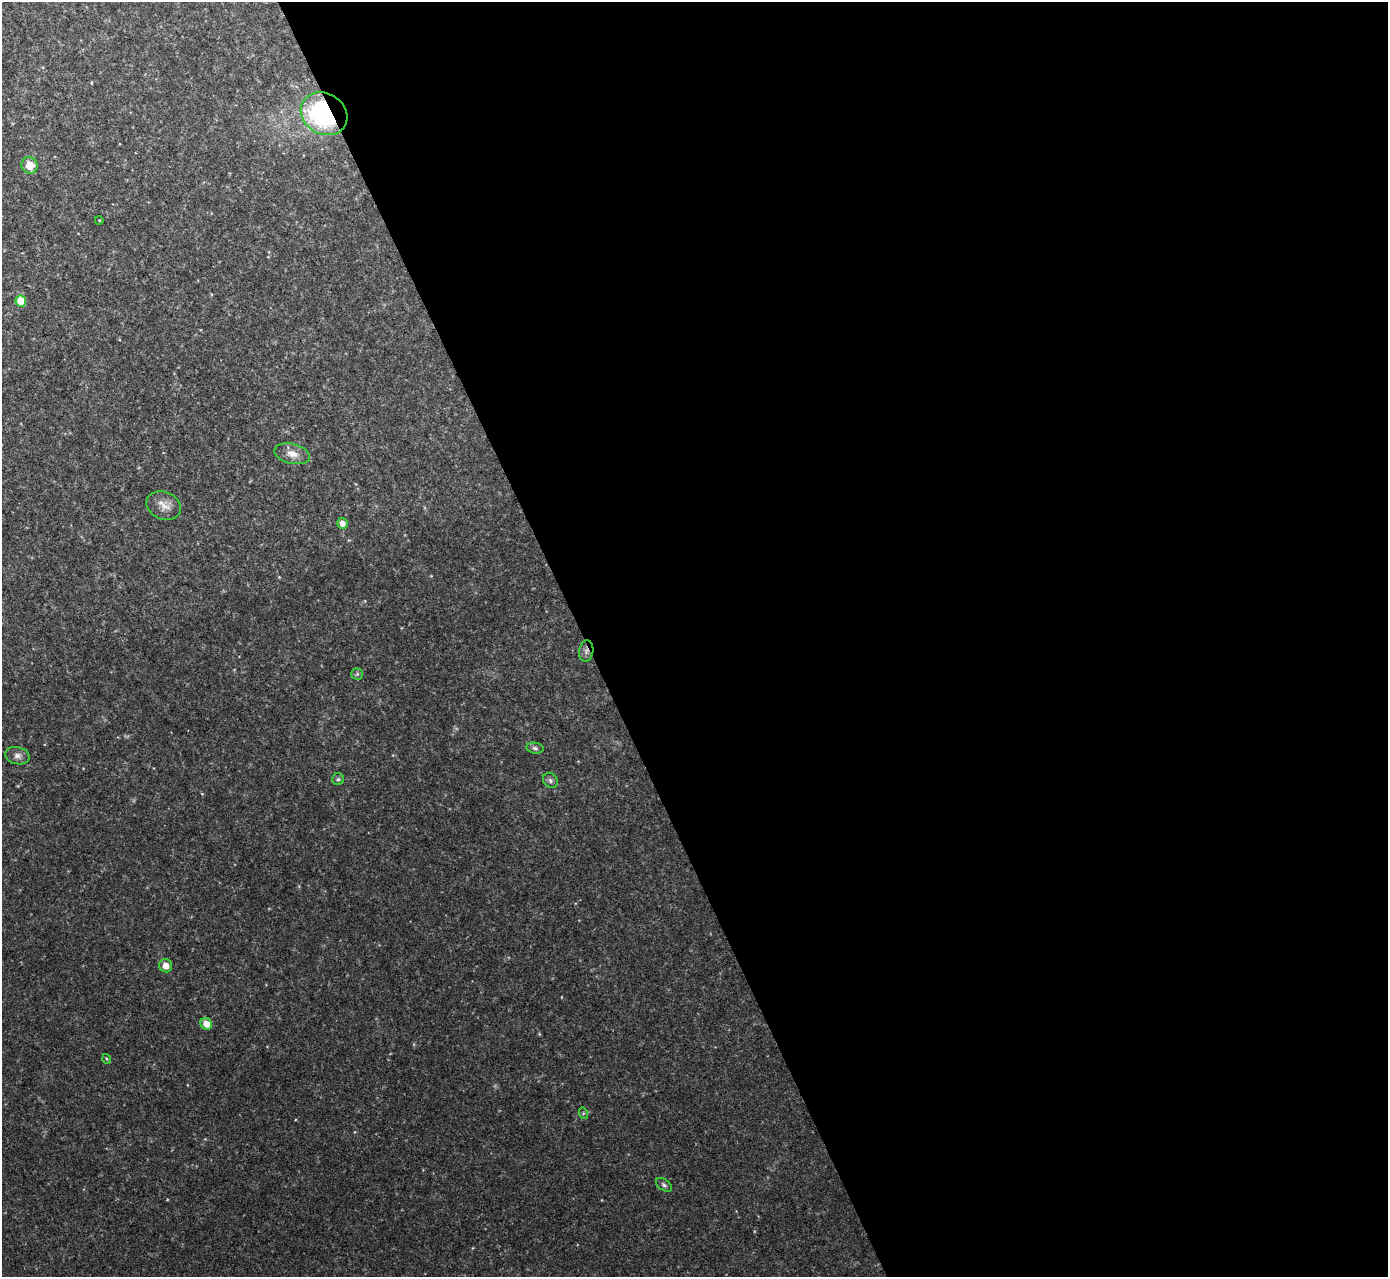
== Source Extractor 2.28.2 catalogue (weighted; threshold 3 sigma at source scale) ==
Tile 8 of 4 x 4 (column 4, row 2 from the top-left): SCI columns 4157-5542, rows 2702-3976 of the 5544 x 5531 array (HDU 1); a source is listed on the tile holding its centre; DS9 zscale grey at full resolution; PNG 1390 x 1279 px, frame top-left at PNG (2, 2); each listed source drawn as its Kron ellipse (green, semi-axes under 4 px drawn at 4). Shown black and unused: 58% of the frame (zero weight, under 2 of 3 exposures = <1% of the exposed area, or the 3 px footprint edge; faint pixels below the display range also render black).
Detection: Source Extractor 2.28.2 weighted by HDU 2 'WHT'; one run over the whole footprint, this tile lists its part. Background 0.0828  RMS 0.0084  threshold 0.0378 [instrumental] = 3 sigma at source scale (4.5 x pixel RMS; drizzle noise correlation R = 1.50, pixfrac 1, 0.05/0.05 arcsec/px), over >= 5 px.
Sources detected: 18; all 18 listed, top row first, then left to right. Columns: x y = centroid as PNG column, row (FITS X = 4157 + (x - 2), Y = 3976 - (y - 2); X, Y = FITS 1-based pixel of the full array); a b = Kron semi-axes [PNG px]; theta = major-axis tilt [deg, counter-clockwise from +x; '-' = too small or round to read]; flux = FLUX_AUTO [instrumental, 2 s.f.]
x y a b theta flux
324 114 24 20 -32 120
30 165 8 8 - 12
99 220 4 3 - 0.6
21 301 6 5 - 18
292 454 18 10 -13 8.5
164 506 18 13 -21 8.9
342 523 5 5 - 5.3
586 651 10 7 79 3.4
357 674 5 5 - 1.6
535 748 8 5 -9 2
17 756 12 8 -14 4.2
338 779 6 6 - 1.6
550 780 8 7 - 2.3
166 966 7 6 - 7.3
206 1024 6 5 - 9
107 1059 5 3 - 0.81
583 1113 6 4 -73 1
664 1185 9 5 -36 2.2
Overlapping masked pixels (flux is a lower limit): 2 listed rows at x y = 324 114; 586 651